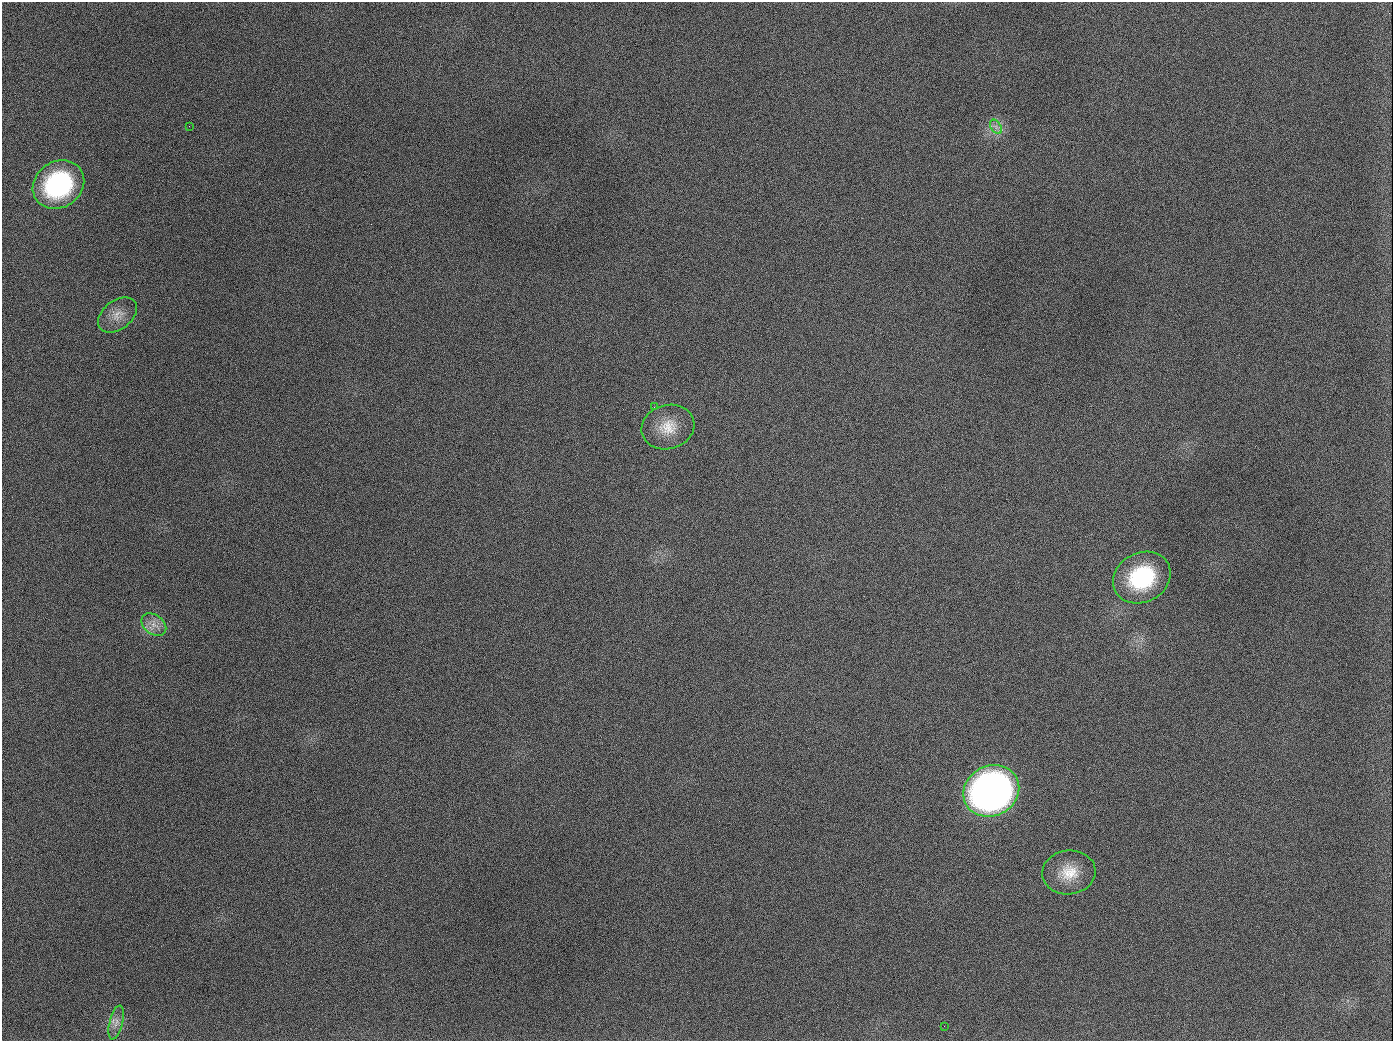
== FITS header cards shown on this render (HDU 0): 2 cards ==
NAXIS1  =                 1391
NAXIS2  =                 1039

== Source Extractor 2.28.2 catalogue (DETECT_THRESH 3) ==
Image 1391 x 1039 px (HDU 0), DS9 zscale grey, 1 PNG px = 1 image px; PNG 1395 x 1043 px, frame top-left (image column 1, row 1039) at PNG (2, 2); each listed source drawn as its Kron ellipse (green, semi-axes under 4 px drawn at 4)
Background 1870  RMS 78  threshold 235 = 3 sigma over >= 5 px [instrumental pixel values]
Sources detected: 12; all 12 listed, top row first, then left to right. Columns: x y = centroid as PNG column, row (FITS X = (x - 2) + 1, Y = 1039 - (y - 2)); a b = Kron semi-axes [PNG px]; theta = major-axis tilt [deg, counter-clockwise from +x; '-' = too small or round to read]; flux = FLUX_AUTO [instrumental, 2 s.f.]
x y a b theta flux
189 126 3 2 - 6.3e+03
996 127 8 5 -57 1.9e+04
58 185 27 23 34 7.2e+05
117 315 22 14 38 7.7e+04
654 407 2 2 - 3.4e+03
668 427 27 22 17 1.4e+05
1142 577 30 24 28 4.7e+05
154 625 14 9 -37 5.0e+04
991 791 29 25 27 3.3e+06
1069 872 27 22 6 1.5e+05
116 1022 17 6 76 3.9e+04
944 1026 2 2 - 3.5e+03